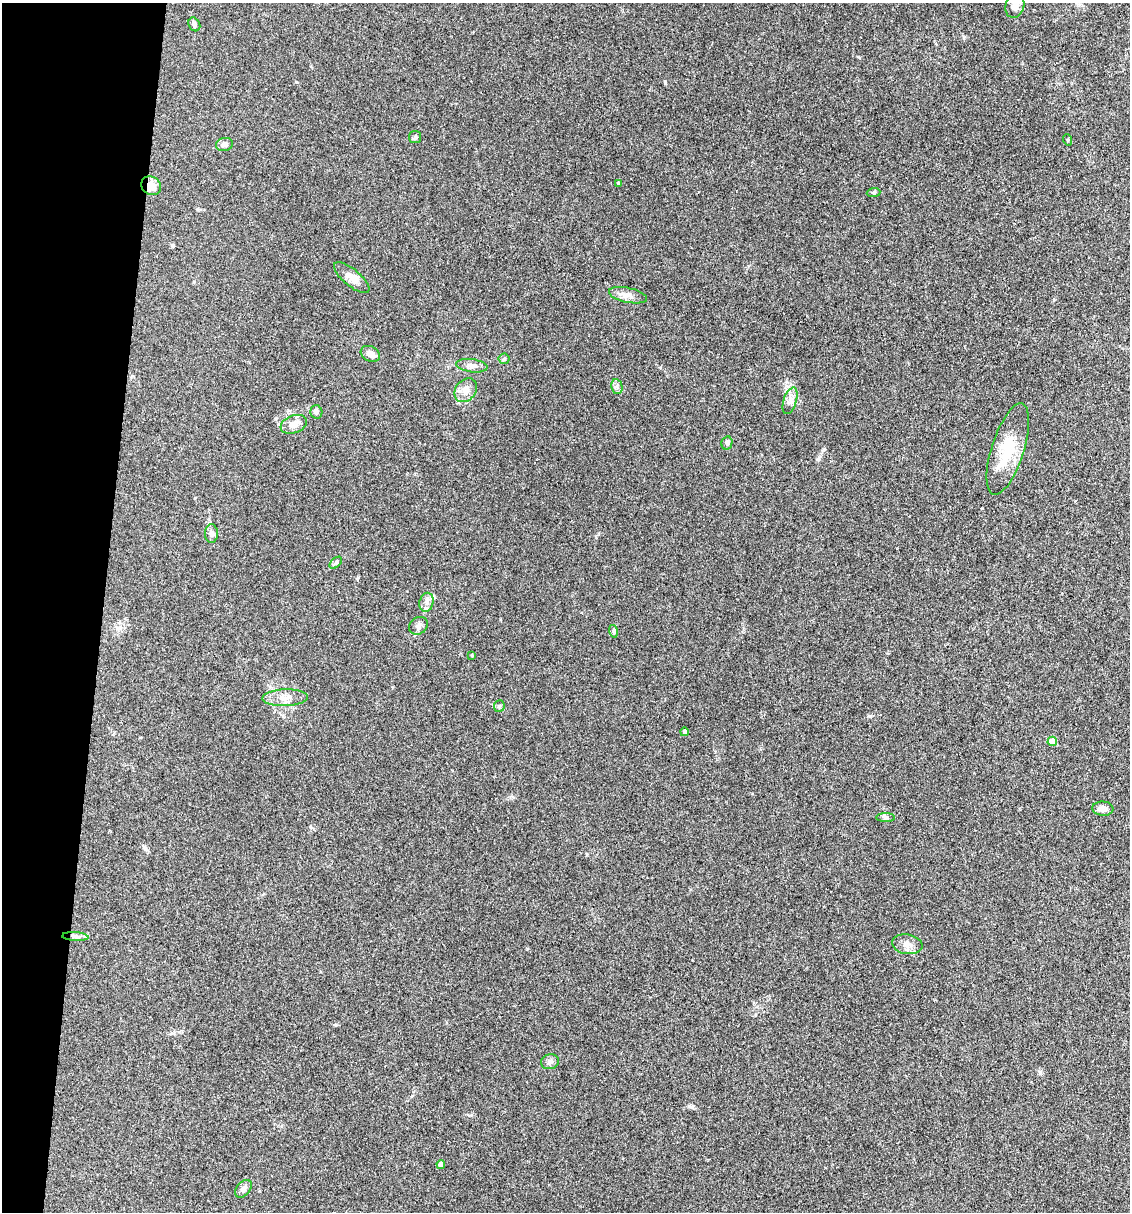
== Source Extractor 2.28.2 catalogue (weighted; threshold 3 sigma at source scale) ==
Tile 9 of 4 x 4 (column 1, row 3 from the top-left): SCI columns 232-1359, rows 1212-2421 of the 4860 x 4841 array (HDU 1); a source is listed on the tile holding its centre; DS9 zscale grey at full resolution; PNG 1132 x 1214 px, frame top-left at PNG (2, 3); each listed source drawn as its Kron ellipse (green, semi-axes under 4 px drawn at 4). Shown black and unused: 9% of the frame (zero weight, under 3 of 4 exposures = <1% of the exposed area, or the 3 px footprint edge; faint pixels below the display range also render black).
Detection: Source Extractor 2.28.2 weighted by HDU 2 'WHT'; one run over the whole footprint, this tile lists its part. Background 0.112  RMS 0.0067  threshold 0.0302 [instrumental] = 3 sigma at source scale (4.5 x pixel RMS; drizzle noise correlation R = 1.50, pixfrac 1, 0.05/0.05 arcsec/px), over >= 5 px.
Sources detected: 38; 1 inside a brighter object's white glare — neither listed nor drawn; the other 37 listed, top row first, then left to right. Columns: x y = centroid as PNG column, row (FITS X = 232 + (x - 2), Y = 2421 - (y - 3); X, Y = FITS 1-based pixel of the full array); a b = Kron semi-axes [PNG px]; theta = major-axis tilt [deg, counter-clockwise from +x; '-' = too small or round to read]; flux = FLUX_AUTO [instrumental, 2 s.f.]
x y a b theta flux
1015 6 12 9 74 3.6
194 24 7 5 -61 1.5
415 137 6 6 - 1.1
1068 140 6 3 -72 0.68
224 144 8 6 14 2.6
619 183 4 3 - 1.1
151 186 10 9 - 6.2
874 192 7 4 6 0.95
352 278 22 8 -40 6.3
628 295 19 7 -12 4.7
370 354 10 7 -28 4.2
504 359 5 5 - 0.98
472 366 16 6 -8 3.2
617 387 8 5 -79 1.7
466 390 13 10 51 5.5
790 401 14 6 72 3.7
316 412 7 6 - 1.6
294 424 14 8 20 5.8
727 443 7 5 79 1.6
1008 449 48 16 72 27
211 534 9 6 90 2.5
336 563 7 4 44 1.3
426 602 9 7 75 3.1
418 626 10 8 37 2.5
613 631 6 4 -75 0.99
472 655 3 3 - 0.61
285 698 23 8 2 6.7
499 706 6 5 - 1.1
684 732 4 4 - 1.8
1052 741 5 4 - 10
1103 809 10 7 -4 4.2
886 817 9 4 0 1.4
75 937 13 4 -4 2.4
907 944 15 10 -10 4.7
550 1062 9 7 14 2.4
441 1164 4 4 - 3.5
243 1189 10 6 49 3.2
Overlapping masked pixels (flux is a lower limit): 1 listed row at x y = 151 186
Isophote crosses this tile's border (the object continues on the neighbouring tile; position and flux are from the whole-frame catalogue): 1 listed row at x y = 1015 6
Unlisted compact peaks at least as high as the median listed source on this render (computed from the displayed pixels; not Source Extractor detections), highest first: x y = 870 716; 692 1107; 1040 1072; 964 37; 859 57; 527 949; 336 1025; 471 1115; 296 82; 310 827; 512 797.